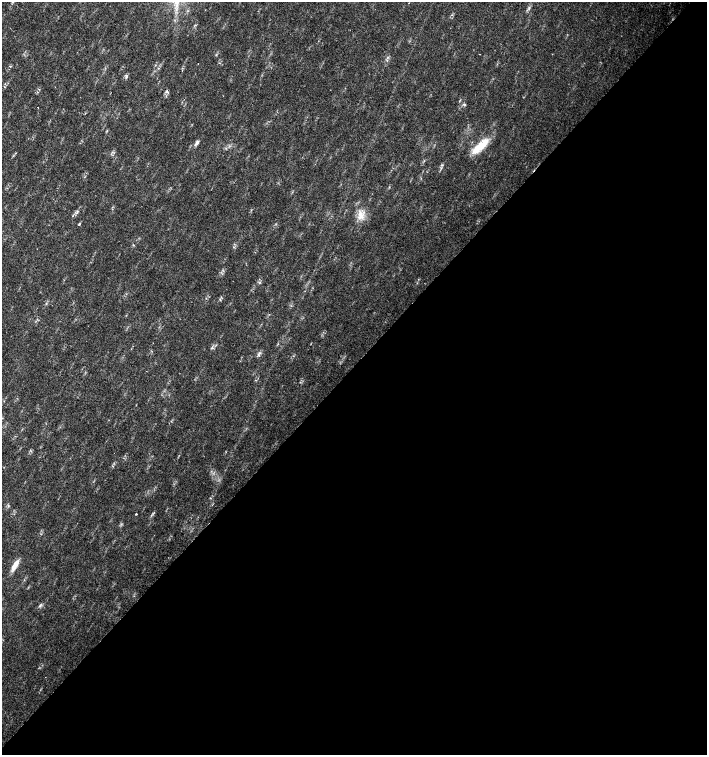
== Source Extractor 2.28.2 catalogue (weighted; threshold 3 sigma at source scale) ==
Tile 12 of 4 x 4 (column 4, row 3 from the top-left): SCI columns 4454-5862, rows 1507-3012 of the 6023 x 6029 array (HDU 1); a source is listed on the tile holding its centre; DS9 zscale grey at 2 x 2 block average (1 PNG px = mean of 2 x 2 image px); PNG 709 x 757 px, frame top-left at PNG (2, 2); no overlay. Shown black and unused: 52% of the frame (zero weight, under 2 of 3 exposures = <1% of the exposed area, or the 3 px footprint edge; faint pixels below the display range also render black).
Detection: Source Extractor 2.28.2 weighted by HDU 2 'WHT'; one run over the whole footprint, this tile lists its part. Background 0.0239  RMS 0.0033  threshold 0.0147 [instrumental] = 3 sigma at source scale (4.5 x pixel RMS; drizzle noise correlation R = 1.50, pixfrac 1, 0.0396/0.0396 arcsec/px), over >= 5 px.
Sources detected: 22; all 22 listed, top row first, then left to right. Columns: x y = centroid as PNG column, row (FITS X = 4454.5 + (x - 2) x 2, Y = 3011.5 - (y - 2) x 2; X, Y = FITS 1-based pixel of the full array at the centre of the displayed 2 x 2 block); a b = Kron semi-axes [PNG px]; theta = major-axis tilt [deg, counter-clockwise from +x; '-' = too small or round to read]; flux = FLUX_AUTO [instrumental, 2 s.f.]
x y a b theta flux
12 2 3 2 - 0.55
529 8 4 3 - 1.2
479 54 2 2 - 0.37
198 64 2 2 - 0.28
126 76 3 2 - 2.6
167 92 4 4 - 1.5
464 104 4 3 - 1.1
38 107 2 2 - 1.9
197 143 7 4 55 2.1
480 146 24 8 41 18
442 165 4 2 - 0.68
77 212 7 3 60 1.5
360 215 12 8 -87 7.2
79 224 4 2 - 0.69
133 245 3 2 - 0.48
234 247 3 2 - 0.52
259 283 3 2 - 0.63
260 353 4 3 - 1.3
210 498 3 2 - 0.49
136 514 2 2 - 2.3
15 565 15 5 60 7.2
40 605 4 2 - 0.86
Isophote crosses this tile's border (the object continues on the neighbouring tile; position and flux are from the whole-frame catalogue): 1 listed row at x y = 12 2
Diffuse or blended objects may show on this block-average render without a row.